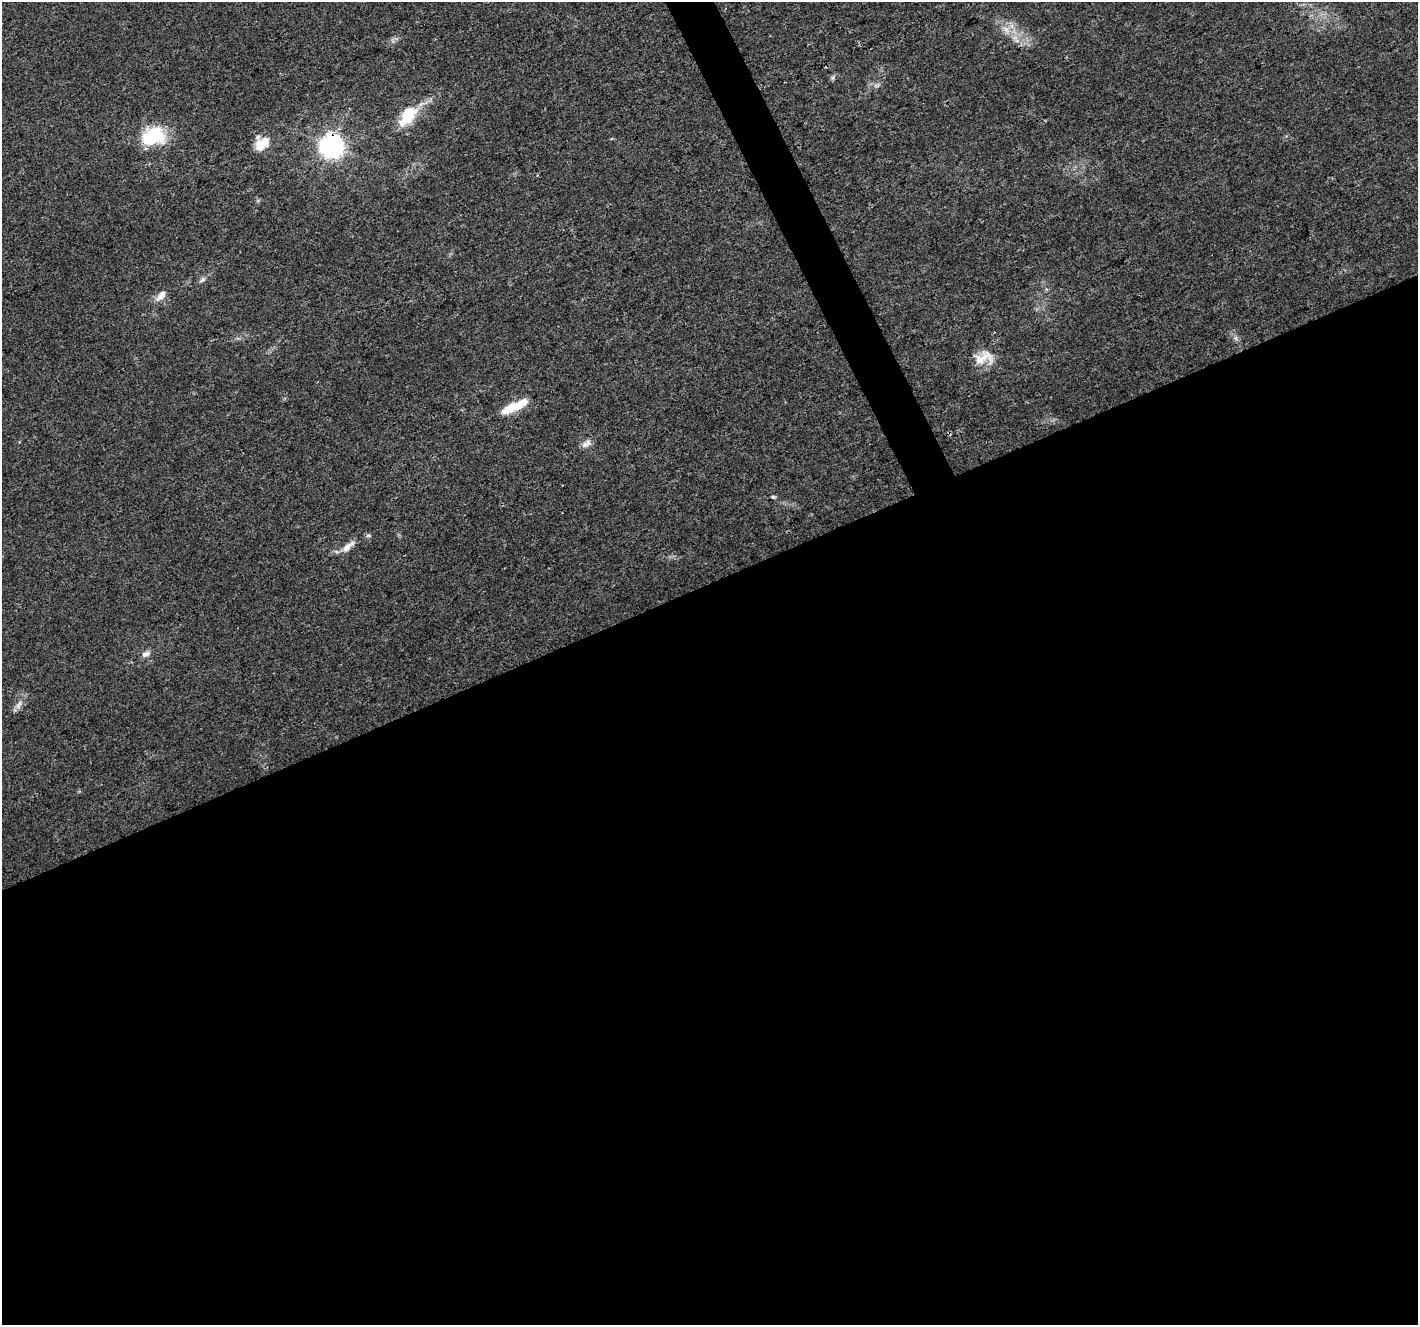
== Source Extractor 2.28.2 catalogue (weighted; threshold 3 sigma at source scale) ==
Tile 15 of 4 x 4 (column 3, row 4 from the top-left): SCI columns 2833-4248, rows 91-1413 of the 5668 x 5532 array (HDU 1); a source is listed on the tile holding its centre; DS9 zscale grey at full resolution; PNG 1420 x 1327 px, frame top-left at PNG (2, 2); no overlay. Shown black and unused: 57% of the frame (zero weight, under 3 of 4 exposures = <1% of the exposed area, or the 3 px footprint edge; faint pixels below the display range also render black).
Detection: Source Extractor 2.28.2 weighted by HDU 2 'WHT'; one run over the whole footprint, this tile lists its part. Background 0.0175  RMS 0.003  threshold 0.0133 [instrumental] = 3 sigma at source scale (4.5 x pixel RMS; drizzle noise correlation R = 1.50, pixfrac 1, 0.0396/0.0396 arcsec/px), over >= 5 px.
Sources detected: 19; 1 too faint to see at this stretch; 1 inside a brighter object's white glare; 1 cosmic-ray / hot-pixel residue — not listed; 1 inside a brighter listed object's ellipse — not listed separately; the other 15 listed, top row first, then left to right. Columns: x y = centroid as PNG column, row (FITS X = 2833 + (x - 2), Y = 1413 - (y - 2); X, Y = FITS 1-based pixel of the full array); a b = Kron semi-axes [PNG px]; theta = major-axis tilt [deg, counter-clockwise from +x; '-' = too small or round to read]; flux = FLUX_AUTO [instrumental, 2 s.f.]
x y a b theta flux
1006 29 12 7 -61 2.3
408 115 30 16 53 10
153 136 27 20 11 15
260 145 16 11 -72 5
331 146 8 7 - 270
202 280 10 5 33 0.83
161 295 16 8 52 2.4
1236 338 7 4 -72 0.65
984 357 25 16 5 5.7
512 407 26 10 28 6.7
585 445 10 8 17 1.6
773 497 6 4 -19 0.42
347 547 20 7 41 2.6
146 654 13 7 21 1.5
19 705 15 6 61 1.7
Overlapping masked pixels (flux is a lower limit): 1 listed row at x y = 331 146